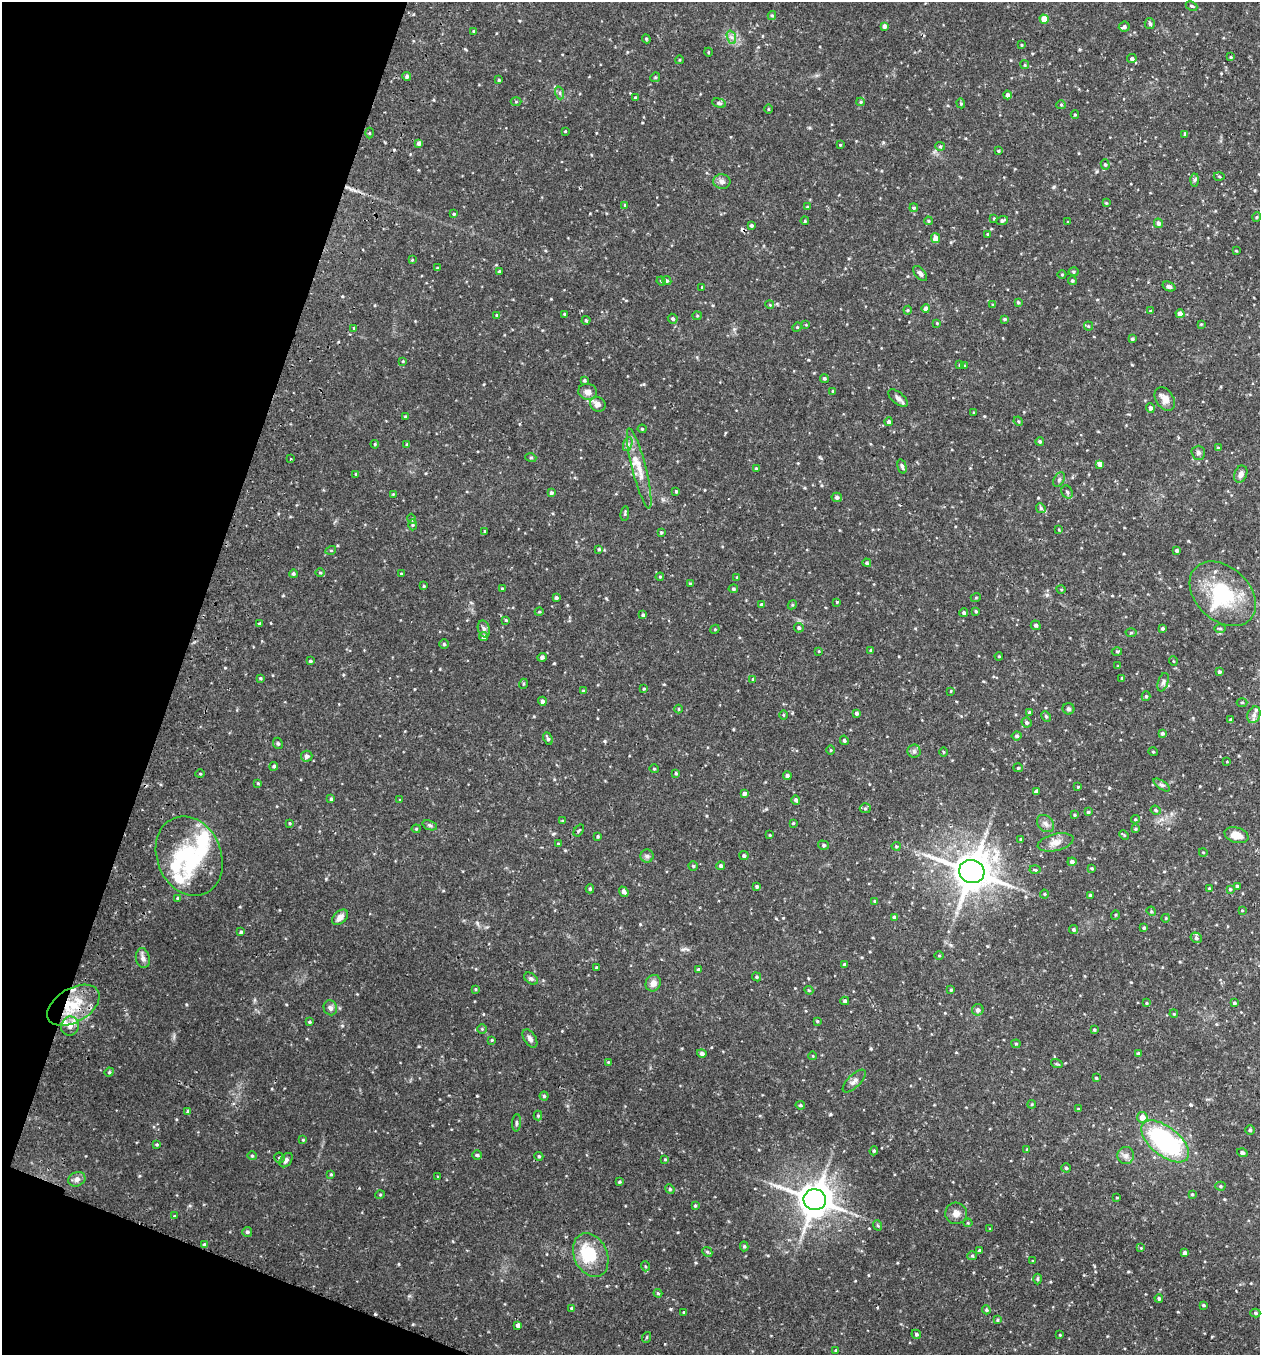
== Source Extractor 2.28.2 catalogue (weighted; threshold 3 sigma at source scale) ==
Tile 9 of 4 x 4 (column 1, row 3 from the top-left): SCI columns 190-1447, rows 1382-2734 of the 5540 x 5467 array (HDU 1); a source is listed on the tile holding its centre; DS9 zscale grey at full resolution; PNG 1262 x 1357 px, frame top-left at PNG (2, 2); each listed source drawn as its Kron ellipse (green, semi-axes under 4 px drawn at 4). Shown black and unused: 17% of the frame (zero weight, under 2 of 3 exposures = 3% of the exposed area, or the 3 px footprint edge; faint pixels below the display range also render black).
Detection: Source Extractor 2.28.2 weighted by HDU 2 'WHT'; one run over the whole footprint, this tile lists its part. Background 0.0817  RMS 0.0089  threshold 0.04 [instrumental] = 3 sigma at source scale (4.5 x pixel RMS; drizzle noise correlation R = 1.50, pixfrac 1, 0.05/0.05 arcsec/px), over >= 5 px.
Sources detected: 379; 2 inside a brighter object's white glare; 1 cosmic-ray / hot-pixel residue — neither listed nor drawn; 8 inside a brighter listed object's ellipse — not listed separately; the other 368 listed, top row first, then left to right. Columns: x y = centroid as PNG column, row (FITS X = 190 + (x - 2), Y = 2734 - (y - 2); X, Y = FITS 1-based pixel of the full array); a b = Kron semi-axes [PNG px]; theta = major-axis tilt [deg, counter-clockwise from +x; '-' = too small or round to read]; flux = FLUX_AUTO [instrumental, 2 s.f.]
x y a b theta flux
1191 6 6 4 -26 1.2
772 16 4 4 - 1
1044 19 4 4 - 11
1150 23 5 5 - 1.9
884 26 4 4 - 2.6
1124 27 5 5 - 2
474 31 4 4 - 1
731 37 7 4 -70 2.4
646 39 4 4 - 1.1
1022 45 3 3 - 0.77
708 52 4 3 - 0.73
1231 57 4 3 - 0.8
1132 59 5 4 - 2.2
679 60 4 3 - 0.82
1025 65 4 3 - 0.81
407 76 4 4 - 2.1
655 77 5 4 - 1.1
499 80 3 3 - 1.1
560 93 6 4 -72 1.5
1007 95 4 4 - 2.7
635 97 3 2 - 0.93
516 102 5 3 - 0.78
861 102 4 4 - 1
719 103 7 4 -14 1.6
961 103 5 4 - 1.1
1061 105 5 4 - 0.99
768 109 4 3 - 0.73
1075 115 4 4 - 0.99
565 131 3 3 - 0.61
369 133 5 3 - 0.87
1185 134 4 4 - 0.87
419 143 4 4 - 2.4
840 145 3 3 - 0.69
940 146 5 4 - 1.1
998 151 4 3 - 0.88
1105 164 5 4 - 1.3
1219 176 5 3 - 1
1195 180 6 4 87 1.5
722 182 8 7 - 3.5
1106 203 4 4 - 0.74
625 205 4 3 - 1.3
807 207 3 3 - 0.75
914 208 4 4 - 1.3
454 214 4 3 - 0.93
1257 217 5 3 - 0.8
994 219 4 3 - 0.94
1002 220 6 4 19 2
805 221 4 3 - 0.96
928 221 4 3 - 1.1
1068 222 3 3 - 0.85
1158 223 5 4 - 2.5
751 225 3 3 - 1.7
987 234 3 3 - 0.78
935 238 5 4 - 6.3
1236 251 3 3 - 0.75
412 260 3 3 - 0.71
437 268 4 3 - 0.92
499 272 3 3 - 1.4
1073 272 5 4 - 1
920 273 9 5 -50 2.9
1062 274 4 3 - 0.79
661 281 4 3 - 0.73
667 281 5 4 - 1.4
1072 281 4 4 - 1.2
702 287 3 3 - 0.64
1169 287 6 4 -22 2.8
1018 302 4 3 - 1.1
770 305 4 3 - 0.79
993 305 4 3 - 1.3
926 308 4 4 - 2.9
908 310 4 4 - 0.81
1150 311 3 3 - 0.86
564 314 4 3 - 0.99
1180 314 4 4 - 7.5
497 315 3 3 - 0.85
697 316 4 4 - 0.9
673 319 5 4 - 1.5
1004 319 4 3 - 1
586 320 4 4 - 0.99
937 323 4 4 - 0.74
1201 324 3 3 - 0.74
806 325 4 2 - 0.59
1088 326 4 4 - 0.97
797 327 5 4 - 1
354 328 4 3 - 0.9
1132 339 4 3 - 1.4
403 361 4 3 - 0.65
960 365 4 3 - 1.6
965 366 4 4 - 0.84
824 378 4 4 - 1.4
584 380 3 3 - 1.1
833 391 3 3 - 0.89
588 392 9 8 - 5.1
898 398 12 5 -40 3.4
1165 399 13 9 -57 6.7
598 404 8 7 - 4.6
1150 408 5 4 - 2.6
974 413 3 3 - 0.9
405 417 3 3 - 0.89
1018 421 5 4 - 0.92
889 422 4 4 - 1.8
642 429 4 4 - 0.83
1040 441 4 4 - 1.4
375 444 4 4 - 0.82
407 444 3 3 - 1.1
628 444 7 4 71 2.1
1218 448 4 4 - 1.1
1198 453 7 7 - 2.3
531 458 5 3 - 0.82
290 459 2 2 - 0.58
1100 464 4 4 - 4.7
902 466 7 3 -76 1.7
639 468 41 7 -76 14
756 469 4 3 - 1.7
356 474 3 3 - 1.1
1241 474 9 6 68 4.1
1059 480 8 5 63 1.8
676 491 3 3 - 1
1067 492 7 5 -61 1.9
551 493 4 4 - 1.4
393 494 4 4 - 0.71
837 497 5 4 - 2
1041 508 5 4 - 1.4
625 514 7 3 84 1.3
412 519 5 3 - 0.81
412 525 5 3 - 1
1059 530 4 3 - 0.73
485 531 3 3 - 0.81
661 532 4 3 - 0.98
599 549 3 3 - 1
331 550 5 3 - 0.88
1177 550 3 3 - 1.3
867 563 4 4 - 1.4
320 572 5 3 - 0.87
293 574 4 4 - 1.5
401 574 3 3 - 0.78
660 577 4 4 - 0.84
737 577 3 3 - 1.1
690 584 3 3 - 1.4
424 586 3 2 - 0.7
502 589 4 3 - 0.88
733 589 5 4 - 1.5
1061 589 4 3 - 0.75
1223 594 38 26 -43 57
976 597 5 3 - 0.72
556 598 4 4 - 1.7
837 602 4 3 - 0.8
761 605 4 4 - 2
792 605 5 4 - 1
976 611 3 3 - 1.2
539 612 4 3 - 0.7
964 613 4 4 - 1.7
643 615 4 3 - 1.3
506 620 3 3 - 0.93
260 624 3 3 - 1.6
1036 625 5 4 - 1.9
799 628 5 4 - 1.6
1162 628 4 4 - 1.4
1220 628 6 4 0 1.4
484 629 8 6 -75 2.4
715 629 5 3 - 0.82
1131 633 5 3 - 0.95
484 637 5 4 - 2.6
444 644 4 4 - 1.2
871 650 4 4 - 2
819 651 4 3 - 0.73
1117 651 5 3 - 0.89
999 656 4 3 - 0.73
542 657 4 4 - 2.1
310 661 3 3 - 1.2
1173 661 5 3 - 0.66
1118 666 3 3 - 0.72
1219 672 4 4 - 1.9
260 678 4 3 - 1
1122 678 4 3 - 0.73
753 679 4 4 - 1.1
1163 682 9 5 72 2.2
523 684 5 3 - 0.79
644 689 3 3 - 0.88
583 691 4 4 - 1.1
951 691 3 3 - 0.67
1146 696 5 4 - 1.3
542 701 4 4 - 2
1242 702 5 3 - 0.95
679 709 4 3 - 0.68
1069 709 6 5 - 1.8
856 713 4 4 - 1.6
1029 713 4 3 - 1.4
783 715 5 3 - 0.77
1254 715 8 6 69 3.3
1046 716 5 4 - 1.4
1231 720 4 3 - 1.7
1026 722 5 4 - 1.8
1162 733 4 4 - 1.6
1017 736 5 4 - 1.6
548 739 6 4 -66 1.7
844 740 5 4 - 1.3
278 743 6 4 -67 1.2
831 750 5 3 - 0.83
914 751 6 6 - 2.3
943 752 5 3 - 0.73
1153 752 5 3 - 0.69
307 756 6 5 - 2.3
1227 762 4 2 - 0.52
274 766 4 4 - 1.6
1018 768 5 4 - 1.1
654 769 4 4 - 0.92
676 773 4 3 - 0.95
200 774 5 3 - 0.75
787 775 4 4 - 1.4
258 783 3 3 - 0.8
1162 785 9 4 -33 1.6
1078 787 4 3 - 0.82
1036 791 3 3 - 1.6
744 794 4 4 - 2.4
331 799 4 3 - 1.4
400 800 4 3 - 0.66
796 800 5 4 - 1.9
865 808 5 5 - 1.2
1156 810 5 4 - 1
1088 812 3 3 - 1
1074 815 3 3 - 0.8
1135 819 4 4 - 1.1
563 821 4 3 - 1.2
290 823 4 3 - 0.8
793 823 3 2 - 0.75
1046 824 10 7 -46 3.3
430 825 8 4 -20 1.6
416 829 4 4 - 0.95
1135 829 4 3 - 0.99
579 830 7 3 55 1
770 835 4 3 - 0.66
1124 835 5 3 - 0.89
1236 835 12 7 -17 8.8
598 836 3 2 - 0.95
1021 839 3 3 - 0.83
1055 842 18 8 13 6.8
558 844 3 3 - 0.76
823 845 5 4 - 1.5
896 846 4 4 - 1
1203 852 4 3 - 0.68
189 856 41 32 -67 68
647 856 6 6 - 2
744 856 5 4 - 1.8
1072 862 4 4 - 2.4
693 866 4 4 - 1.1
721 866 4 4 - 2.1
1092 868 4 3 - 0.92
1035 870 5 3 - 0.98
972 872 13 11 -15 2000
757 886 3 3 - 1.6
1237 886 4 4 - 1.8
1209 888 3 3 - 0.63
590 889 4 4 - 1.2
1230 889 4 4 - 1.1
624 892 5 4 - 3.5
1044 894 4 4 - 0.87
1090 895 3 3 - 1.4
178 898 4 4 - 1.5
875 901 4 3 - 0.96
1242 910 4 2 - 0.6
1151 911 5 4 - 0.88
1115 915 5 3 - 0.73
340 917 9 6 42 4.8
894 917 4 4 - 1.4
1166 918 4 3 - 0.72
1144 928 4 3 - 1.4
1073 930 4 4 - 1.4
241 932 3 3 - 1.2
1196 938 6 5 - 2.2
939 956 5 3 - 0.74
143 958 10 7 -78 3.4
844 965 4 4 - 1.3
597 967 3 3 - 0.97
698 969 4 4 - 1.6
756 977 5 4 - 1.1
531 979 7 5 -36 2
653 983 8 7 - 5.2
475 989 4 3 - 0.88
809 990 4 4 - 0.99
951 990 3 3 - 1.1
845 1001 4 4 - 2.1
1147 1003 4 3 - 0.75
1234 1003 4 3 - 1.2
73 1005 28 17 30 32
330 1008 7 6 - 3.1
978 1010 6 5 - 3
1174 1014 4 3 - 0.82
817 1021 3 3 - 0.9
309 1022 3 3 - 0.92
70 1026 9 9 - 5.5
482 1029 4 4 - 0.95
1094 1030 4 3 - 1.1
530 1039 10 6 -57 3.1
492 1040 4 3 - 0.83
1016 1044 4 4 - 0.97
702 1053 5 4 - 2.2
1138 1053 4 3 - 1.3
813 1056 4 3 - 0.65
608 1062 4 4 - 0.69
1057 1064 6 3 -18 0.96
109 1072 5 4 - 0.94
1096 1078 3 3 - 0.9
854 1081 15 6 45 3.8
544 1096 4 4 - 1.4
1032 1104 4 3 - 0.8
800 1105 4 3 - 1.2
1078 1109 4 3 - 1
188 1112 4 4 - 1.7
538 1116 5 4 - 0.98
1142 1117 5 5 - 6.2
516 1123 9 3 86 1.5
1250 1130 5 5 - 1.4
303 1140 4 3 - 0.8
1165 1141 28 14 -39 120
157 1144 4 3 - 0.98
1027 1149 4 3 - 0.86
874 1151 5 4 - 1.1
1242 1153 5 4 - 2
477 1155 4 4 - 1.1
252 1156 5 4 - 0.93
539 1156 4 4 - 1.2
1126 1156 8 8 - 3.8
280 1158 5 5 - 1.7
665 1159 4 3 - 0.77
286 1160 8 5 51 2.4
1066 1168 4 4 - 1.3
331 1174 4 3 - 0.85
438 1177 3 2 - 0.75
77 1179 9 7 25 3.2
619 1182 4 3 - 1.1
1220 1186 5 4 - 1.2
670 1189 5 4 - 1.2
1192 1194 4 3 - 0.96
380 1195 5 3 - 0.75
1117 1198 3 2 - 0.64
815 1200 11 10 - 1600
695 1206 3 3 - 0.99
956 1213 11 11 - 5.6
174 1216 4 3 - 0.76
968 1223 4 4 - 0.97
877 1225 5 3 - 1.1
990 1229 4 3 - 0.77
247 1232 5 5 - 1.5
204 1245 4 3 - 2.4
744 1246 5 4 - 1.3
1141 1248 4 4 - 0.9
979 1250 4 4 - 1.6
707 1252 5 4 - 1.4
1185 1253 4 4 - 2.5
591 1255 23 16 -65 33
972 1256 5 4 - 1.1
1033 1261 3 3 - 0.83
645 1266 5 3 - 0.99
1038 1279 5 3 - 1.1
658 1293 4 3 - 1.1
1159 1298 4 4 - 1.6
1203 1305 4 3 - 1
572 1308 4 3 - 1.5
986 1310 4 3 - 1.2
684 1312 4 3 - 0.83
1255 1313 5 4 - 1.4
997 1320 4 3 - 0.93
518 1325 4 4 - 3
916 1334 5 4 - 1.6
1060 1335 3 3 - 0.71
647 1337 5 3 - 0.95
836 1350 3 2 - 0.88
Overlapping masked pixels (flux is a lower limit): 1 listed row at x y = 73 1005
Unlisted compact peaks at least as high as the median listed source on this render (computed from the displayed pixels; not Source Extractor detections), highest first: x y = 830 1114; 477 1096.